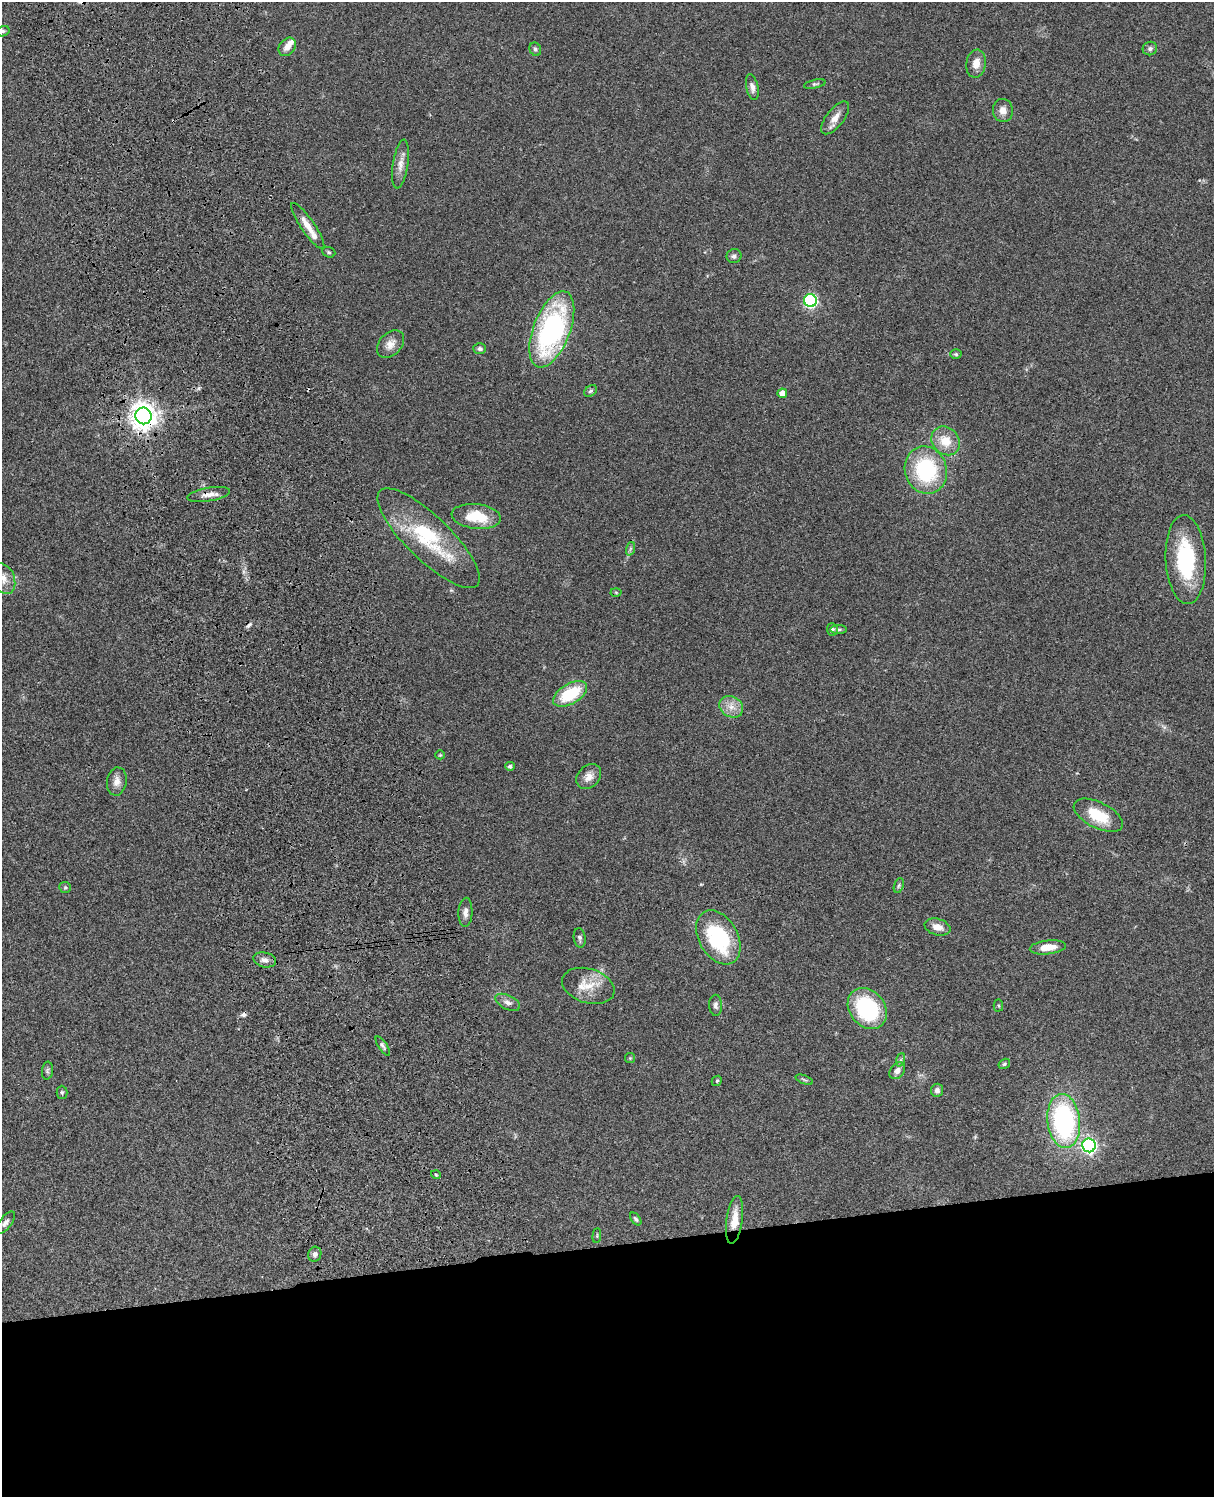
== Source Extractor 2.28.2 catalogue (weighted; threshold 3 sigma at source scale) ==
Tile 11 of 4 x 3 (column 3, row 3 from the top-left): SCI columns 2545-3756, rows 278-1772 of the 5087 x 4927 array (HDU 1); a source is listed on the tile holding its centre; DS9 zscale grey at full resolution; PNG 1216 x 1499 px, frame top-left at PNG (2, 2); each listed source drawn as its Kron ellipse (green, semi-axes under 4 px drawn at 4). Shown black and unused: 17% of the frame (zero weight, under 3 of 4 exposures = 6% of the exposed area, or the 3 px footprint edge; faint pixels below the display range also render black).
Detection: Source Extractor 2.28.2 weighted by HDU 2 'WHT'; one run over the whole footprint, this tile lists its part. Background 0.0768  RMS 0.0057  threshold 0.0259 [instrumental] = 3 sigma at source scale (4.5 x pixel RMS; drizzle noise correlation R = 1.50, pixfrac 1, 0.05/0.05 arcsec/px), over >= 5 px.
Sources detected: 76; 3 cosmic-ray / hot-pixel residue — neither listed nor drawn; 3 inside a brighter listed object's ellipse — not listed separately; the other 70 listed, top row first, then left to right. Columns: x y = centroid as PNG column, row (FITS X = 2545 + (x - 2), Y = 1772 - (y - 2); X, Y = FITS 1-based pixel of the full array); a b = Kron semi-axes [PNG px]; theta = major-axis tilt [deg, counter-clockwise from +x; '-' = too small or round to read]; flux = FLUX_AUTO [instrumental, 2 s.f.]
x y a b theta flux
3 31 7 5 15 0.95
287 47 10 7 51 4.4
1150 48 7 6 - 1.5
535 49 7 5 -64 1.2
976 64 14 9 81 6
815 84 11 4 12 1
752 87 13 6 -77 2.5
1003 110 11 10 - 4.3
835 118 20 8 52 5.2
401 164 24 7 81 5.1
308 226 27 7 -55 6.8
329 252 7 5 -22 0.95
734 256 7 7 - 1.7
810 301 6 6 - 98
552 329 40 18 69 100
390 344 16 11 48 5
480 349 6 5 - 1.5
956 354 5 4 - 0.92
591 391 7 5 39 1.2
782 393 4 4 - 4.9
143 416 8 8 - 640
946 441 15 13 -48 10
926 470 24 21 -71 47
209 494 21 6 10 4.4
476 516 25 12 -7 17
429 538 68 22 -44 43
630 549 7 4 71 1.1
1186 560 44 20 -87 47
3 579 16 11 -66 5.3
616 593 5 3 - 0.55
832 629 6 5 - 1.3
839 630 8 4 1 1.1
570 694 19 10 30 24
731 707 12 10 -29 5.2
440 755 4 4 - 0.6
510 766 5 4 - 1.5
589 777 14 10 46 4.6
117 781 14 9 81 4.2
1098 815 26 13 -27 18
899 886 8 4 71 0.99
65 887 6 5 - 0.87
465 912 14 7 87 3.1
937 927 13 8 -16 4.8
718 937 29 19 -60 48
580 938 10 6 -80 1.6
1048 947 18 7 7 7.7
265 960 11 7 -13 3
588 986 27 17 -17 12
508 1002 13 7 -26 2.6
716 1005 10 6 -88 2.1
998 1006 6 4 -87 0.79
867 1009 22 17 -51 54
383 1046 11 4 -55 1.5
630 1058 5 5 - 0.62
900 1060 7 4 70 1
1004 1064 6 5 - 0.93
47 1071 9 5 84 1.2
897 1071 9 7 52 2.6
804 1080 9 3 -21 0.86
717 1081 5 4 - 0.73
937 1090 6 6 - 1.7
62 1092 6 5 - 0.91
1064 1121 27 16 -83 92
1089 1145 7 7 - 130
436 1175 5 3 - 0.54
636 1219 7 4 -52 1.1
734 1220 24 8 82 9
6 1223 13 6 52 2.1
597 1236 7 3 85 0.56
315 1254 7 6 - 1.9
Overlapping masked pixels (flux is a lower limit): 2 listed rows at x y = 143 416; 209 494
Isophote crosses this tile's border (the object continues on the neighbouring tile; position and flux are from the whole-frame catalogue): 2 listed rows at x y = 3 31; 3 579